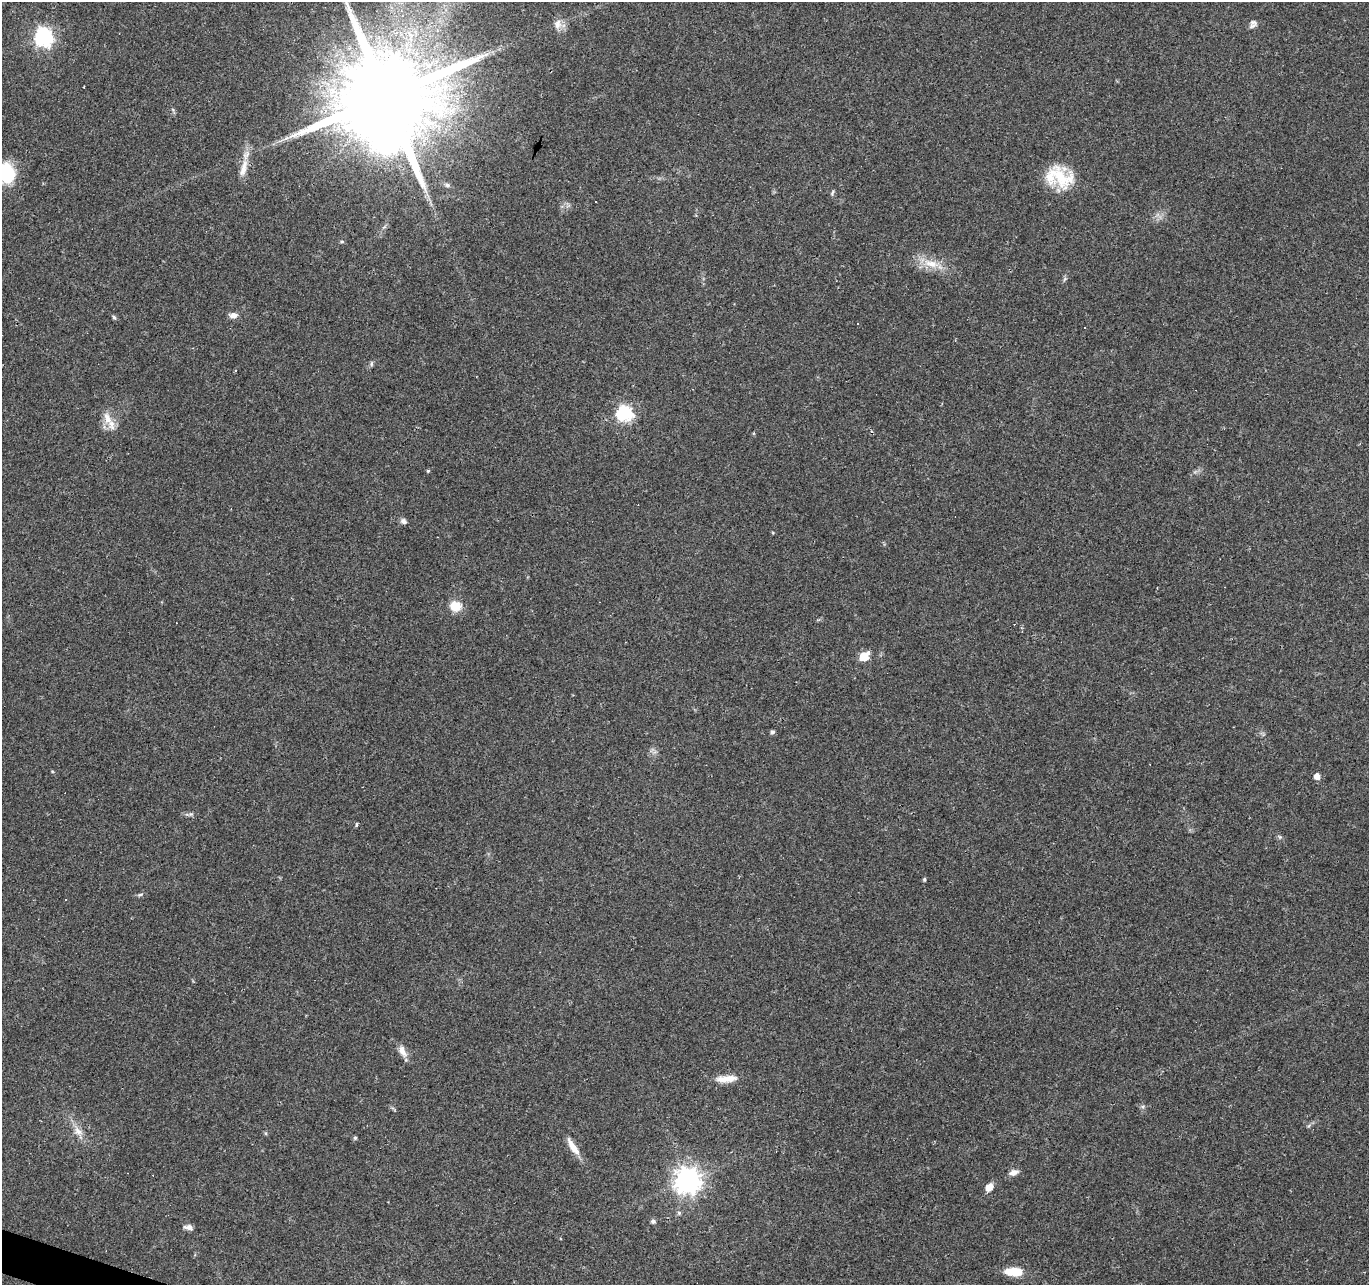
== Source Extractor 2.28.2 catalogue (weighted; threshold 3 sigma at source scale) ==
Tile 7 of 4 x 4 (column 3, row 2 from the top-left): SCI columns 2733-4099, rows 2775-4057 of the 5469 x 5613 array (HDU 1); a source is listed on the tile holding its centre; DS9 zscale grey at full resolution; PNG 1371 x 1287 px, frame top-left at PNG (2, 2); no overlay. Shown black and unused: <1% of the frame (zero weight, under 2 of 3 exposures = <1% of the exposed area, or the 3 px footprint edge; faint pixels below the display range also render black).
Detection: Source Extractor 2.28.2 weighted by HDU 2 'WHT'; one run over the whole footprint, this tile lists its part. Background 0.0349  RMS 0.004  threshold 0.018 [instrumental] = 3 sigma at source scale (4.5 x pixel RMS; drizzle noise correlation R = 1.50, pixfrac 1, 0.0396/0.0396 arcsec/px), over >= 5 px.
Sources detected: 55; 1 inside a brighter object's white glare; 8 cosmic-ray / hot-pixel residue — not listed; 1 inside a brighter listed object's ellipse — not listed separately; the other 45 listed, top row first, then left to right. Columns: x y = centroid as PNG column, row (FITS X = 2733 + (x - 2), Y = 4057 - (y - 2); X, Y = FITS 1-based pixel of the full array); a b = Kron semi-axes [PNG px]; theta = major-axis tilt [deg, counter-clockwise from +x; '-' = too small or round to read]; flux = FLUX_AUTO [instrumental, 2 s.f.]
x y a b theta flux
557 24 13 10 83 3.1
1252 26 13 6 27 1.5
44 38 7 7 - 130
386 97 28 22 55 11000
286 138 8 5 44 1.1
243 168 27 9 76 5.5
6 173 22 19 -75 18
1061 178 32 24 -38 17
447 185 7 5 -1 0.93
832 193 8 4 72 0.67
595 201 2 2 - 0.42
342 241 6 4 1 0.5
931 264 27 10 -13 7.6
1065 279 8 3 46 0.62
233 315 9 6 4 2.6
114 317 6 4 -62 0.68
857 323 3 3 - 0.53
371 364 6 4 90 0.67
624 414 7 7 - 87
107 418 20 10 -70 4.8
428 471 4 4 - 0.56
404 521 8 6 -28 1.5
455 606 12 10 -13 7.3
864 656 7 5 42 13
772 732 6 5 - 0.8
52 771 5 4 - 0.39
1317 776 5 5 - 3.7
191 814 7 5 0 0.78
357 825 6 3 90 0.6
1280 837 6 5 - 0.7
924 879 5 4 - 0.57
140 895 8 4 18 0.74
66 899 3 3 - 1.1
402 1051 17 8 -62 3.1
726 1079 29 8 3 5.4
78 1131 15 9 -45 3.5
355 1138 5 4 - 0.62
573 1147 25 7 -57 4.9
1013 1172 10 6 16 2.6
688 1180 9 9 - 370
989 1187 10 7 55 3.1
679 1213 6 5 - 0.73
653 1221 5 5 - 1.3
188 1227 10 6 -9 1.8
1014 1272 17 7 -2 11
Overlapping masked pixels (flux is a lower limit): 1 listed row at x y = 386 97
Isophote crosses this tile's border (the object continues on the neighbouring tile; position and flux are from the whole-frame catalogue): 1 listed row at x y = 6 173